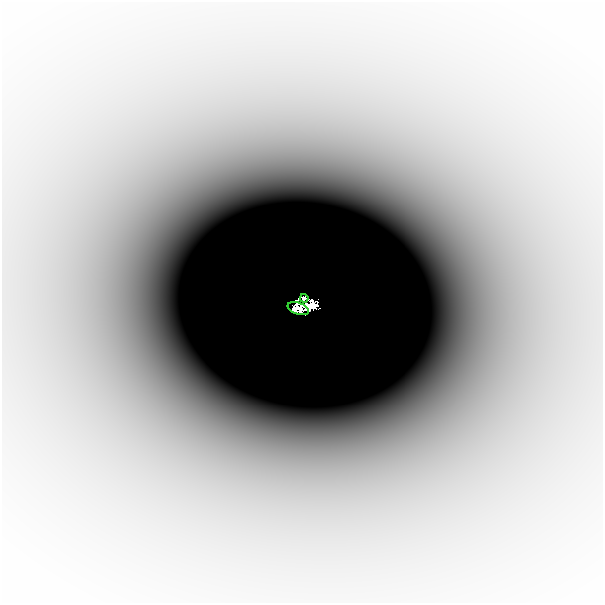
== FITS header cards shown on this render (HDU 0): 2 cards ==
NAXIS1  =                  601
NAXIS2  =                  601

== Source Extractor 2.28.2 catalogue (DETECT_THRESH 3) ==
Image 601 x 601 px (HDU 0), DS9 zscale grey, 1 PNG px = 1 image px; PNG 605 x 605 px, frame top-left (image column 1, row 601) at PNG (2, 2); each listed source drawn as its Kron ellipse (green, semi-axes under 4 px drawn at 4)
Background -1.43e-05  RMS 3.3e-06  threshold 9.78e-06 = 3 sigma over >= 5 px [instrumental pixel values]
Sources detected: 3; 1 with non-positive FLUX_AUTO (blend fragments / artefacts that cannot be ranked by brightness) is neither listed nor drawn; the other 2 listed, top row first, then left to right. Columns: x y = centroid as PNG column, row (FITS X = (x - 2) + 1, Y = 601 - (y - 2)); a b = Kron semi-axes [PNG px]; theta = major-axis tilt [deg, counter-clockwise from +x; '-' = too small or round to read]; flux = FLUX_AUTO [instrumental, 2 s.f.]
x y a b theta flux
304 298 4 3 - 0.025
298 309 11 6 -20 0.0014
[1 non-positive-flux detection neither listed nor drawn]